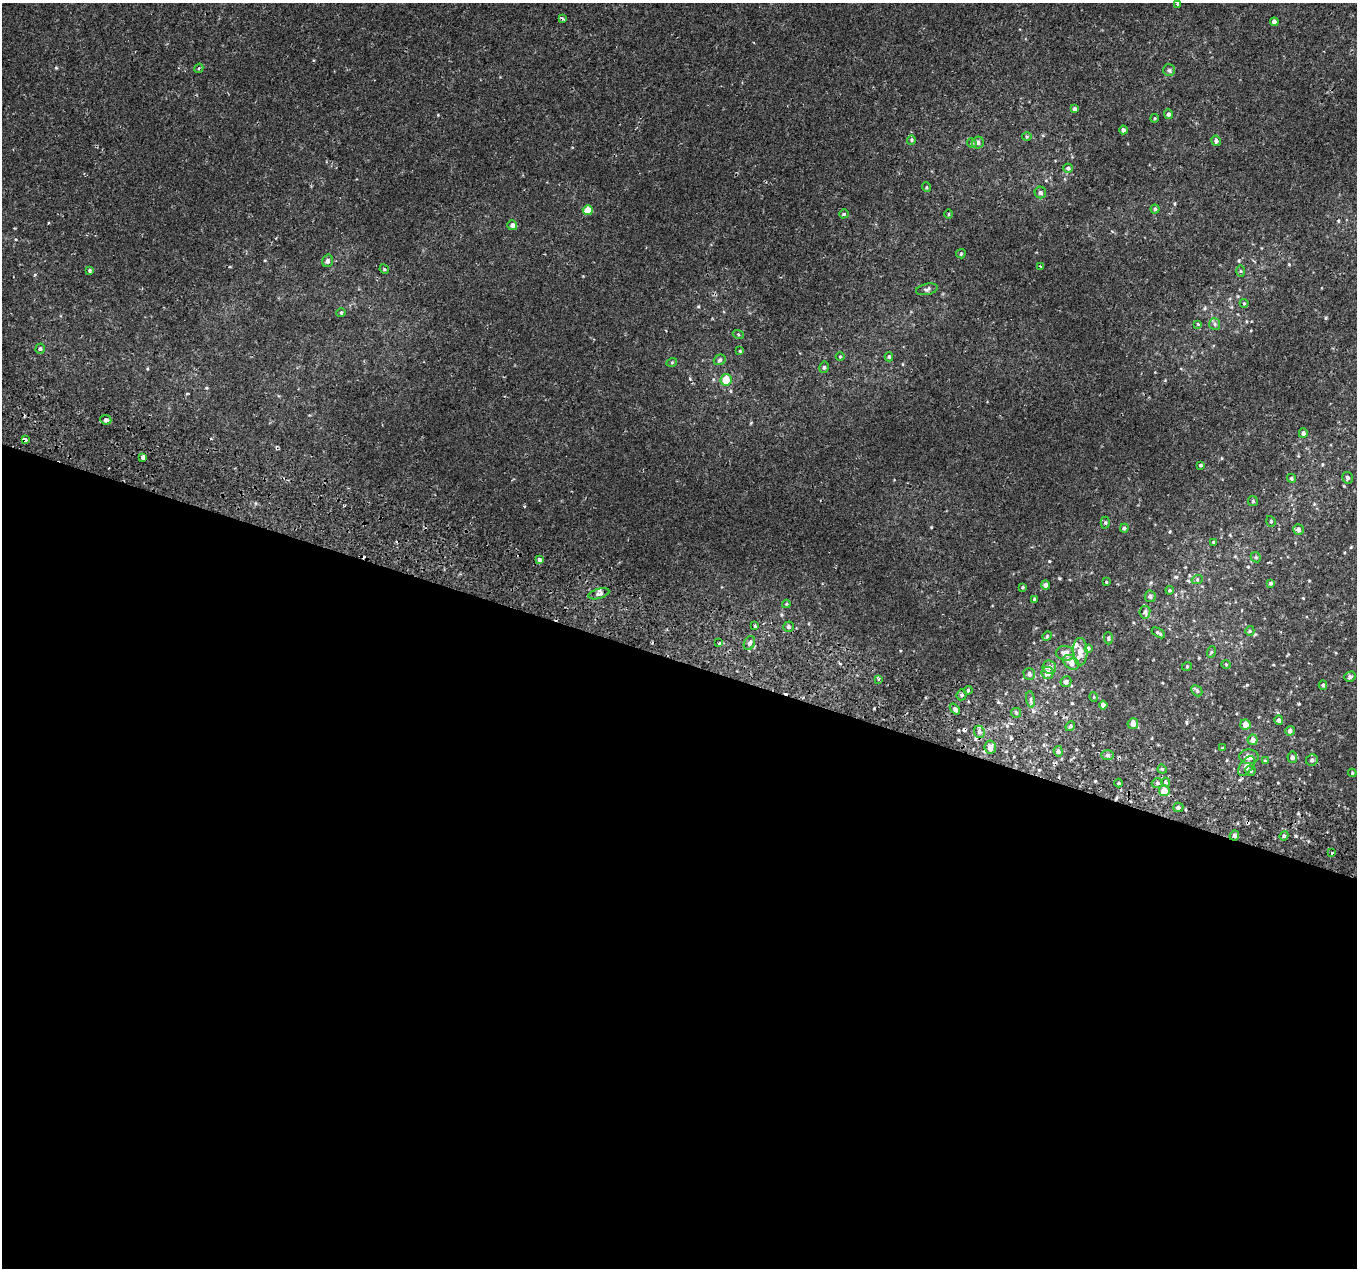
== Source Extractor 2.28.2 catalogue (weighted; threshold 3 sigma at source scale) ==
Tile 14 of 4 x 4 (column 2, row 4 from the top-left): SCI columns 1414-2768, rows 306-1571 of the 5544 x 5737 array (HDU 1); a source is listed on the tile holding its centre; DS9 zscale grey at full resolution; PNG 1359 x 1270 px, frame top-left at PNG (2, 3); each listed source drawn as its Kron ellipse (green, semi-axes under 4 px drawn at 4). Shown black and unused: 48% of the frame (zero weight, under 2 of 3 exposures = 5% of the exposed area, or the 3 px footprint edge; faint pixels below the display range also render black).
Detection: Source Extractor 2.28.2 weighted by HDU 2 'WHT'; one run over the whole footprint, this tile lists its part. Background 5.62e-04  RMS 0.0017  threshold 0.00757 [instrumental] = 3 sigma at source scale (4.5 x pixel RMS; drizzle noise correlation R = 1.50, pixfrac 1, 0.0396/0.0396 arcsec/px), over >= 5 px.
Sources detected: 136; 8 cosmic-ray / hot-pixel residue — neither listed nor drawn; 3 inside a brighter listed object's ellipse — not listed separately; the other 125 listed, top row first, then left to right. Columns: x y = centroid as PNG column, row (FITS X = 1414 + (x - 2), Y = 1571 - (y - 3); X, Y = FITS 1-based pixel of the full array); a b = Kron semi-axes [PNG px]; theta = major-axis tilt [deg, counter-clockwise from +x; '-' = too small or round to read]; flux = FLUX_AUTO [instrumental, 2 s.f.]
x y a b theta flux
1177 4 4 4 - 0.16
562 19 3 3 - 0.38
1274 22 4 4 - 0.57
199 68 5 3 - 0.19
1169 70 6 6 - 0.28
1074 109 4 4 - 0.36
1168 114 5 4 - 0.36
1155 118 4 3 - 0.15
1123 130 4 4 - 0.37
1027 136 5 3 - 0.17
911 140 4 4 - 0.19
1216 141 5 4 - 0.48
972 143 5 4 - 0.22
978 143 6 6 - 0.46
1068 168 5 4 - 0.29
926 187 5 3 - 0.14
1040 193 6 5 - 0.45
1155 209 4 4 - 0.24
588 210 5 5 - 2.1
844 214 5 2 - 0.16
948 214 5 3 - 0.13
512 225 5 5 - 0.51
961 254 5 4 - 0.17
328 261 6 5 - 0.42
1040 266 3 2 - 0.14
384 269 5 4 - 0.17
89 270 3 3 - 0.23
1241 271 5 3 - 0.17
927 289 11 5 12 0.39
1244 303 4 4 - 0.18
341 313 5 4 - 0.2
1198 324 4 4 - 0.14
1215 324 6 5 - 0.33
738 334 5 3 - 0.15
40 349 5 4 - 0.26
740 351 4 3 - 0.13
840 357 4 3 - 0.13
889 357 4 4 - 0.21
720 360 6 5 - 0.34
672 362 5 3 - 0.14
824 367 6 4 76 0.27
726 380 6 5 - 2.4
106 420 5 4 - 0.41
1303 433 5 4 - 0.43
25 439 4 3 - 1
143 457 4 3 - 2.7
1200 465 3 3 - 0.22
1291 478 5 4 - 0.22
1347 478 6 5 - 0.34
1253 501 5 4 - 0.23
1271 521 5 4 - 0.22
1105 523 6 4 -89 0.23
1124 528 4 4 - 0.3
1298 529 5 5 - 0.5
1213 542 4 3 - 0.13
1256 557 5 4 - 0.21
539 560 4 3 - 1.4
1197 580 5 3 - 0.19
1106 582 3 3 - 0.13
1271 583 4 3 - 0.23
1046 585 4 4 - 0.71
1023 587 4 3 - 0.17
1170 590 4 4 - 0.16
599 594 11 5 16 0.46
1150 596 6 5 - 0.39
1034 599 4 3 - 0.2
786 604 4 4 - 0.15
1145 612 6 5 - 0.43
755 626 3 3 - 0.75
788 627 5 5 - 0.34
1250 631 5 4 - 0.19
1158 633 7 3 -34 0.28
1047 636 5 4 - 0.19
1108 638 6 4 -86 0.24
719 643 3 3 - 0.38
749 643 7 5 62 0.42
1088 648 4 4 - 0.23
1080 652 13 7 -89 1.4
1211 652 6 3 72 0.16
1065 653 9 7 -8 1.2
1071 662 9 6 -39 1.1
1226 665 5 3 - 0.14
1187 666 5 3 - 0.14
1049 667 7 6 - 0.68
1047 673 6 6 - 1
1029 674 6 5 - 0.42
1350 677 6 5 - 0.4
879 679 4 3 - 0.27
1066 682 5 5 - 0.44
1323 685 5 4 - 0.28
968 690 4 4 - 0.22
1197 691 6 4 -46 0.26
962 695 6 5 - 0.3
1094 697 5 3 - 0.12
1031 699 8 4 -82 0.32
1103 705 4 4 - 0.73
955 709 6 4 -50 0.43
1016 713 5 4 - 0.23
1279 720 5 4 - 0.41
1133 724 5 5 - 0.93
1245 725 5 5 - 1.3
1070 726 5 4 - 0.25
1290 731 5 4 - 0.44
979 732 6 5 - 0.5
1253 740 5 5 - 0.89
990 747 6 5 - 0.97
1222 748 4 3 - 0.14
1058 751 5 4 - 0.42
1107 755 6 5 - 0.42
1249 757 9 7 -2 0.86
1292 757 5 5 - 0.44
1312 760 6 5 - 0.39
1265 761 3 3 - 0.13
1246 766 11 6 53 1.2
1162 769 5 3 - 0.2
1250 771 5 5 - 0.25
1352 773 4 4 - 0.17
1166 782 4 3 - 0.22
1119 783 4 3 - 0.17
1157 783 5 4 - 0.31
1164 791 5 5 - 2.1
1178 807 5 4 - 0.39
1234 835 5 4 - 0.45
1284 836 5 4 - 0.23
1332 853 4 3 - 0.62
Overlapping masked pixels (flux is a lower limit): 2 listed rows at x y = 25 439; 1234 835
Unlisted compact peaks at least as high as the median listed source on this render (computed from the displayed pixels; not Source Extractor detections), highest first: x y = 1049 561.